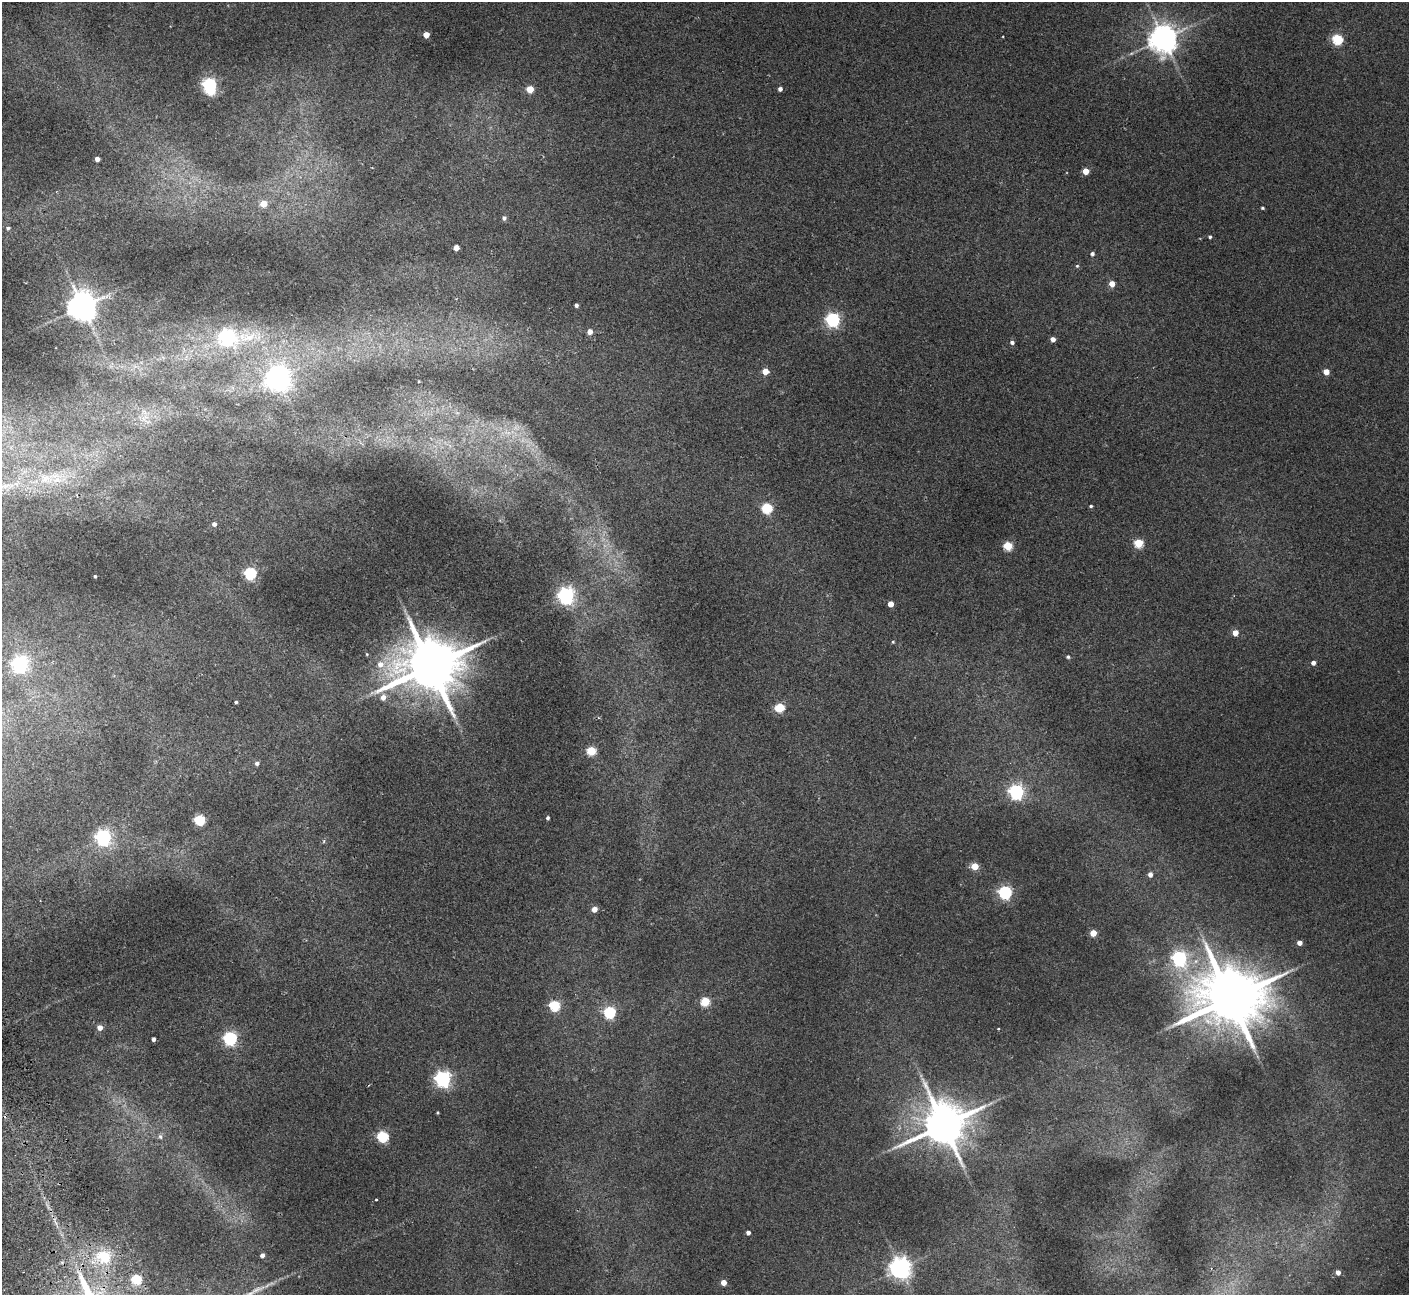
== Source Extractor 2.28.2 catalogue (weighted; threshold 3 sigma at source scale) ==
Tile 7 of 4 x 4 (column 3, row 2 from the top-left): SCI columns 2867-4273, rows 2773-4065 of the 5736 x 5674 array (HDU 1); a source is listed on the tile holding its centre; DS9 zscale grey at full resolution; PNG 1411 x 1297 px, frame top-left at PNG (2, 2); no overlay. Shown black and unused: <1% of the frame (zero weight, under 2 of 3 exposures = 3% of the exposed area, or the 3 px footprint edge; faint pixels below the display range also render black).
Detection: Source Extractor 2.28.2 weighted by HDU 2 'WHT'; one run over the whole footprint, this tile lists its part. Background 0.119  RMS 0.01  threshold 0.0465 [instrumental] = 3 sigma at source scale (4.5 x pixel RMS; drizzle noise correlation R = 1.50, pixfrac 1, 0.05/0.05 arcsec/px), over >= 5 px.
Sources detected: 92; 3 too faint to see at this stretch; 1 inside a brighter object's white glare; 1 cosmic-ray / hot-pixel residue — not listed; the other 87 listed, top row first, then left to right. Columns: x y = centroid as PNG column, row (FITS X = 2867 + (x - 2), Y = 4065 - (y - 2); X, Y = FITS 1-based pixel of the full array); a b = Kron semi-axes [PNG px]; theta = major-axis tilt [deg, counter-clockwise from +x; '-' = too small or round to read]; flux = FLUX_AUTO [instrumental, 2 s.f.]
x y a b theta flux
426 35 4 4 - 15
1163 38 8 8 - 1600
1337 39 5 5 - 88
1131 53 6 4 3 1.9
209 84 6 5 - 210
530 89 5 5 - 29
780 89 4 4 - 3.8
97 159 4 4 - 6.4
1086 171 4 4 - 19
263 204 5 5 - 21
1262 208 3 3 - 1.6
504 218 4 4 - 3
8 228 5 5 - 1.9
1210 237 4 3 - 1.9
456 248 4 4 - 10
1092 254 4 4 - 2.8
1077 266 5 5 - 1.3
1112 284 4 4 - 14
576 305 4 3 - 2.9
82 306 8 8 - 1800
833 320 6 6 - 240
590 332 5 5 - 7.4
228 337 7 7 - 290
249 337 27 12 14 24
1053 339 4 4 - 6.9
1012 342 5 4 - 3.1
765 371 5 5 - 18
1326 372 4 4 - 16
277 378 8 8 - 730
419 381 3 2 - 0.69
145 419 18 13 -53 15
48 478 78 21 10 120
1091 506 3 3 - 1.6
767 508 5 5 - 94
214 524 4 4 - 3.8
1139 543 5 5 - 53
1008 546 5 5 - 57
250 573 5 5 - 160
95 576 3 3 - 1.4
566 595 6 6 - 360
890 604 4 4 - 12
1235 633 4 4 - 13
893 642 4 3 - 1
367 654 4 3 - 0.8
1068 657 5 4 - 1.7
1313 663 4 4 - 5
20 664 6 6 - 420
380 664 9 9 - 8.8
430 666 17 14 14 7700
383 697 6 5 - 7.6
236 702 3 3 - 1.6
779 707 6 5 - 56
591 751 5 5 - 53
257 763 5 5 - 2.9
1016 792 6 6 - 310
548 818 4 3 - 2.1
200 820 5 5 - 86
103 837 6 6 - 330
975 866 5 4 - 24
1150 874 5 4 - 5.7
1005 892 6 5 - 200
594 909 5 4 - 8.5
1093 933 4 4 - 18
1299 943 4 4 - 6.3
1179 958 7 6 - 260
1230 998 20 16 9 9100
705 1002 5 5 - 56
555 1006 5 5 - 89
609 1012 5 5 - 130
100 1027 5 5 - 7.3
998 1029 3 2 - 0.71
230 1038 6 6 - 210
153 1039 4 3 - 2.9
443 1079 6 6 - 370
437 1113 3 2 - 0.99
944 1125 13 12 - 4400
160 1136 7 5 -85 2.5
383 1136 5 5 - 110
376 1199 3 3 - 1.7
748 1233 4 4 - 3.8
262 1255 4 4 - 4.3
104 1258 17 13 -33 40
900 1268 7 7 - 860
1338 1272 4 4 - 6.8
136 1279 5 5 - 75
723 1282 4 4 - 10
256 1290 29 5 22 9.7